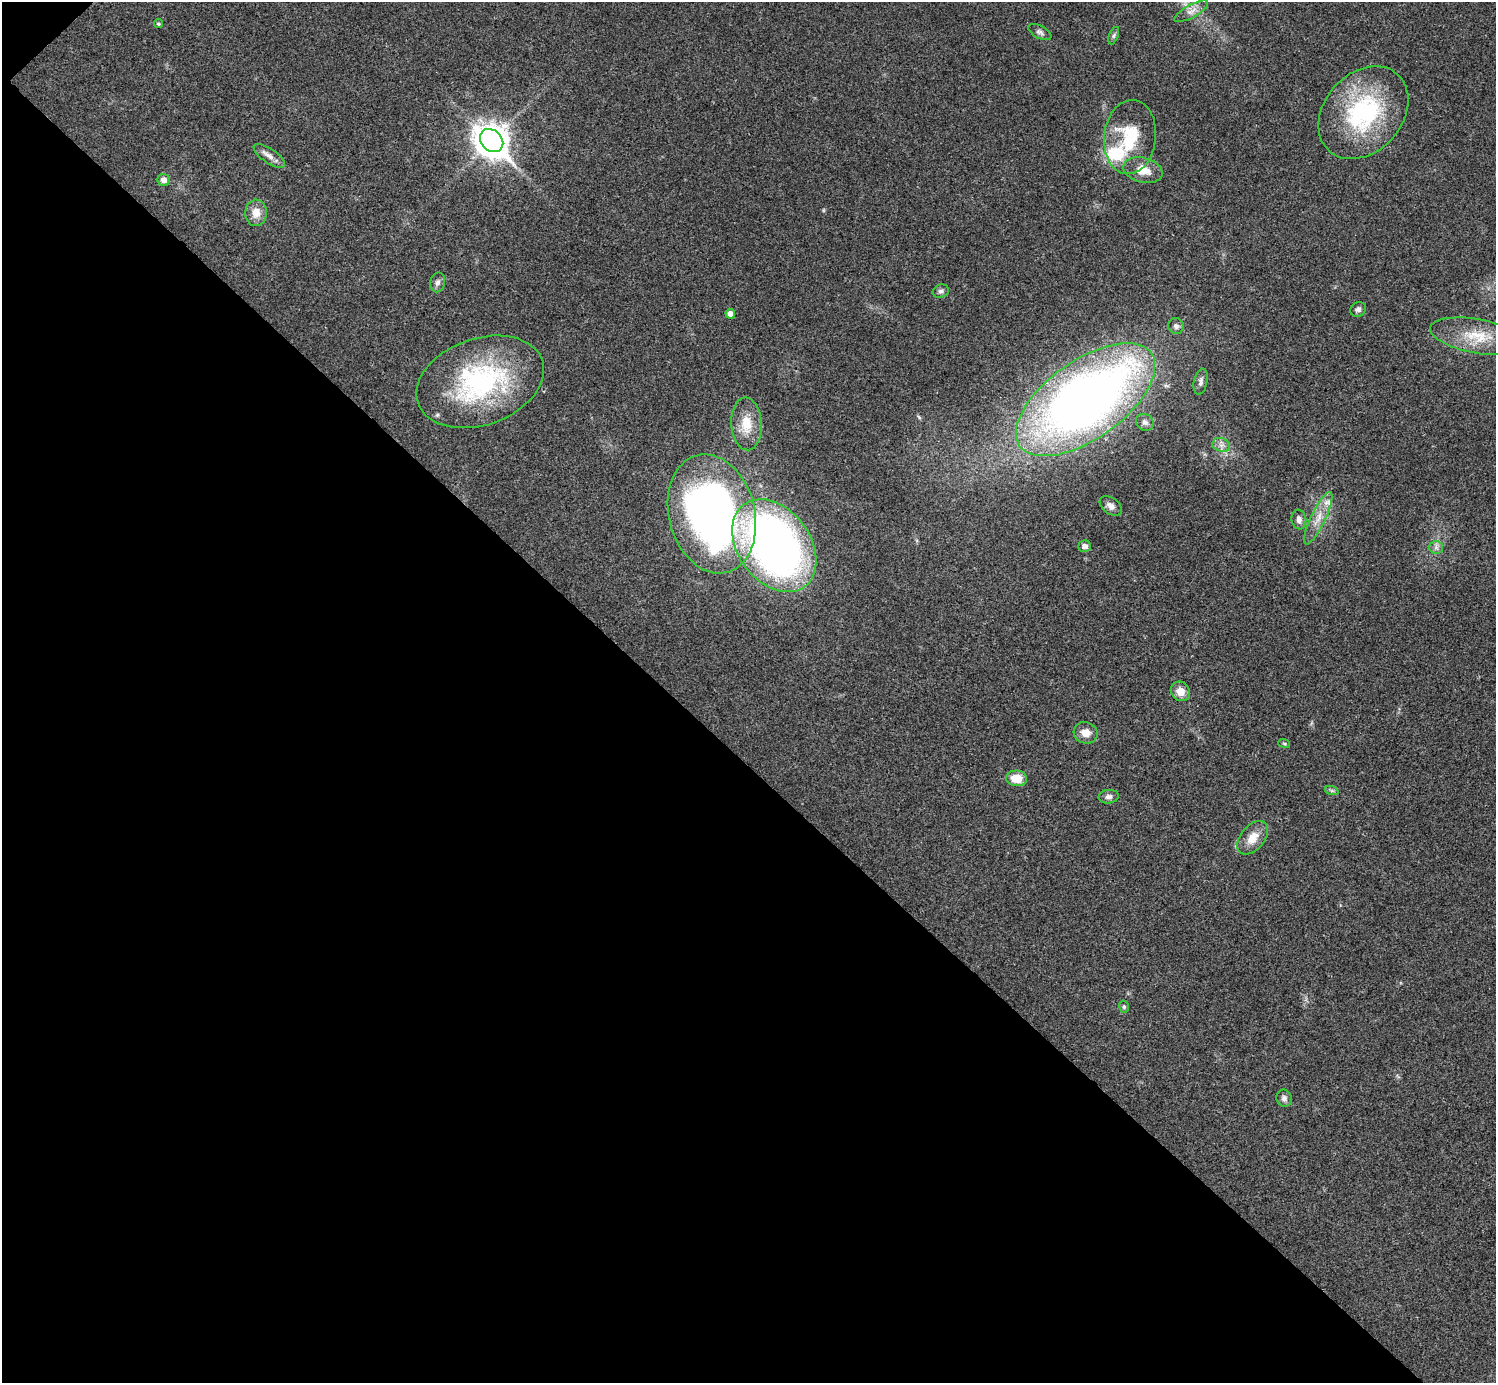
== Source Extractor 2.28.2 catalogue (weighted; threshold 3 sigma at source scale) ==
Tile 9 of 4 x 4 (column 1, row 3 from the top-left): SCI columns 6-1499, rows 1682-3062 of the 5983 x 5983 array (HDU 1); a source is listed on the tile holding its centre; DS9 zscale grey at full resolution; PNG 1498 x 1385 px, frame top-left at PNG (2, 2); each listed source drawn as its Kron ellipse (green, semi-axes under 4 px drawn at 4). Shown black and unused: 45% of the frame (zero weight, under 3 of 4 exposures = <1% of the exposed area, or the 3 px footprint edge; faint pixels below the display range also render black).
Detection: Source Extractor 2.28.2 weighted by HDU 2 'WHT'; one run over the whole footprint, this tile lists its part. Background 0.0195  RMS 0.004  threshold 0.0179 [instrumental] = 3 sigma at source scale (4.5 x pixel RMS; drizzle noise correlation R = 1.50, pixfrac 1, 0.05/0.05 arcsec/px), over >= 5 px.
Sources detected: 42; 3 inside a brighter listed object's ellipse — not listed separately; the other 39 listed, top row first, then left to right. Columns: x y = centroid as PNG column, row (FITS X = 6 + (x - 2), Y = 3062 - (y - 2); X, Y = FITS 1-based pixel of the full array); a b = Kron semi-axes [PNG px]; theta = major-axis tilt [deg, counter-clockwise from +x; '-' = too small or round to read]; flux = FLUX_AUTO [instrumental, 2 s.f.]
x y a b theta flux
1191 11 19 6 29 2.9
158 24 4 4 - 0.62
1040 32 12 6 -28 1.3
1114 36 9 4 69 0.88
1363 113 51 39 49 53
1130 137 37 26 84 22
492 141 13 10 -43 640
269 156 18 7 -34 2.7
1143 170 20 12 -14 6.5
164 180 6 6 - 2.3
256 213 13 11 88 4.6
438 282 10 7 76 1.7
941 291 8 6 21 1.2
1358 309 8 7 - 1.3
730 314 5 5 - 2
1176 326 8 8 - 1.4
1477 336 48 17 -10 16
1201 381 13 7 78 1.7
480 382 66 43 19 69
1086 400 81 39 35 340
1145 422 9 8 - 1.6
746 424 26 15 -86 9.2
1221 445 9 6 -20 2
1111 506 12 8 -36 2.3
712 514 60 43 -76 220
1318 518 29 7 64 5.6
1299 520 10 7 -81 2
774 546 51 36 -53 250
1085 546 6 6 - 2.1
1436 547 7 6 - 1.4
1180 691 10 9 - 4.5
1086 733 12 10 -23 4.2
1284 743 6 4 -19 0.5
1017 778 10 8 -3 7.1
1332 791 7 4 -19 0.72
1109 797 10 7 6 1.5
1253 838 19 12 50 6.4
1124 1007 6 5 - 0.62
1284 1098 9 7 -71 1.6